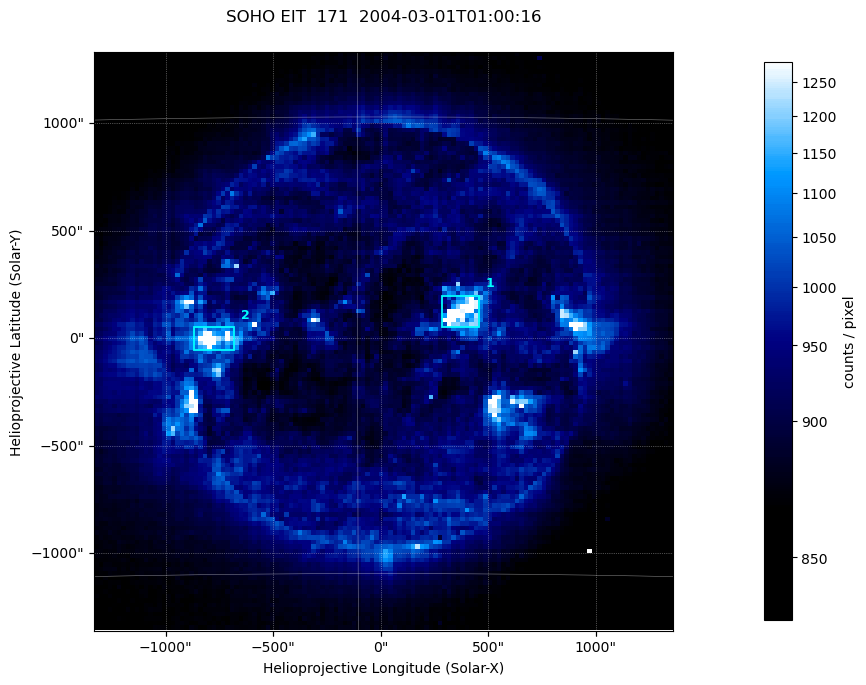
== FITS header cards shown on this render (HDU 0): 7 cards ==
TELESCOP= 'SOHO    '
INSTRUME= 'EIT     '
WAVELNTH=                  171
DATE-OBS= '2004-03-01T01:00:16.178Z'
CTYPE1  = 'Solar-X '
CTYPE2  = 'Solar-Y '
BUNIT   = 'counts / pixel'

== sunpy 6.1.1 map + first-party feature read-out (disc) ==
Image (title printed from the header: SOHO EIT  171  2004-03-01T01:00:16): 128 x 128 px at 21 arcsec/px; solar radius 7833 arcsec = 372 px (partial field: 3.8% of the solar disc is inside the frame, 100% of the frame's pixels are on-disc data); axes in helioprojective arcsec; data unit counts / pixel (BUNIT, on the colour bar)
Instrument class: DISC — disc imager (sunpy class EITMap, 171 A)
Bright regions (active regions / flare kernels): reference = the on-disc median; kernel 3 px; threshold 5 sigma = 231 counts / pixel over a disc level ~899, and >= 1.15x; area >= 16 px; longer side >= 3 px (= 63 arcsec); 2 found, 2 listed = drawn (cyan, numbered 1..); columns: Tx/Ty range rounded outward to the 50 arcsec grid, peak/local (2 s.f.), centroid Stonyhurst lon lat
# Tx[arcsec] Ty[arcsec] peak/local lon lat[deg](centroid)
1 250..450 50..200 1.6 +3 -6
2 -900..-650 -50..50 1.5 -5 -7